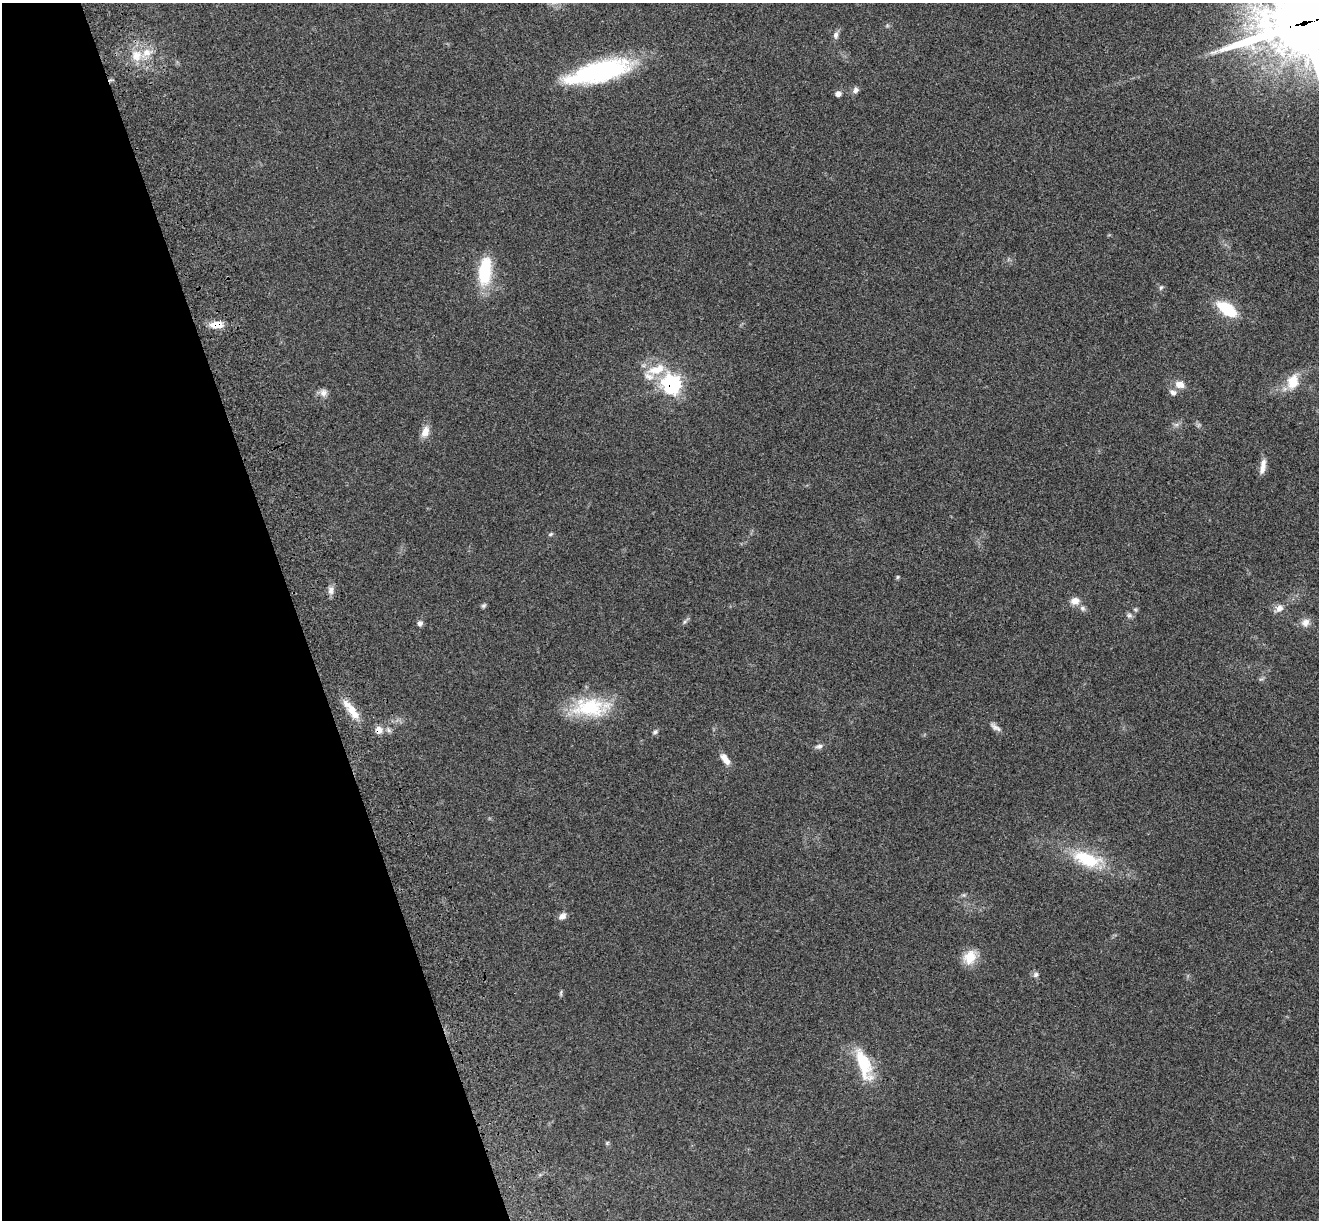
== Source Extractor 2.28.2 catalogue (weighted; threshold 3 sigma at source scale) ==
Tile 5 of 4 x 4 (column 1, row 2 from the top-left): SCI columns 119-1435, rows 2628-3845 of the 5508 x 5378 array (HDU 1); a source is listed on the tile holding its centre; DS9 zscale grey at full resolution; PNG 1321 x 1222 px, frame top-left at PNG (2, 3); no overlay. Shown black and unused: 22% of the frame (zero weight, under 3 of 4 exposures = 6% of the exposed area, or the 3 px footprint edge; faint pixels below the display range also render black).
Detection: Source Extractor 2.28.2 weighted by HDU 2 'WHT'; one run over the whole footprint, this tile lists its part. Background 0.181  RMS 0.0079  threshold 0.0357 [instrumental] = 3 sigma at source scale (4.5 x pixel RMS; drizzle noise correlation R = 1.50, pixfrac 1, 0.05/0.05 arcsec/px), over >= 5 px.
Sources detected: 47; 4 inside a brighter listed object's ellipse — not listed separately; the other 43 listed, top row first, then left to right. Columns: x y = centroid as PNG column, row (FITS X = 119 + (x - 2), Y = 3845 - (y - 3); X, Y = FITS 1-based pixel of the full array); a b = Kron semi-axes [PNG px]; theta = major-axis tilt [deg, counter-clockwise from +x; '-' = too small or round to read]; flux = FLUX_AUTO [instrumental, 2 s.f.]
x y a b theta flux
1303 23 34 28 14 6000
836 35 10 7 86 2.9
136 56 17 14 -80 14
599 72 68 20 14 120
856 90 9 7 53 2.8
838 94 6 6 - 3
485 271 33 14 84 38
1161 287 7 5 62 1.5
1227 309 20 10 -34 32
216 325 15 8 2 11
656 369 27 12 17 19
1293 381 20 13 71 15
672 384 10 9 - 160
1180 384 11 8 -17 6.9
323 392 11 10 - 4.4
1173 392 10 7 -38 3.5
1176 425 7 5 1 1.9
425 432 16 9 71 7
1263 466 21 7 80 6.4
551 534 7 4 27 1.2
331 590 11 8 87 4
1075 601 11 8 8 6.6
484 605 7 6 - 1.5
1082 608 7 7 - 2.3
1279 608 12 9 46 5.5
1129 615 9 7 -23 2.3
685 622 7 4 46 1.6
420 623 7 7 - 2.4
1305 623 12 11 - 5.6
590 707 49 23 1 49
351 709 12 11 - 7.8
995 727 16 6 -31 3.7
379 730 10 9 - 5.2
655 732 8 6 29 1.7
819 746 10 6 12 2.6
725 759 17 7 -52 6.6
1087 859 41 18 -18 39
562 916 11 7 38 3.7
970 957 19 15 60 14
1036 975 8 7 - 2.4
561 993 9 4 89 1.2
864 1064 42 14 -70 34
607 1143 6 4 47 0.95
Overlapping masked pixels (flux is a lower limit): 4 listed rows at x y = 1303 23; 216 325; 672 384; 379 730
Isophote crosses this tile's border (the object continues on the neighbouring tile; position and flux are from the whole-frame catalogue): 1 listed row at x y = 1303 23